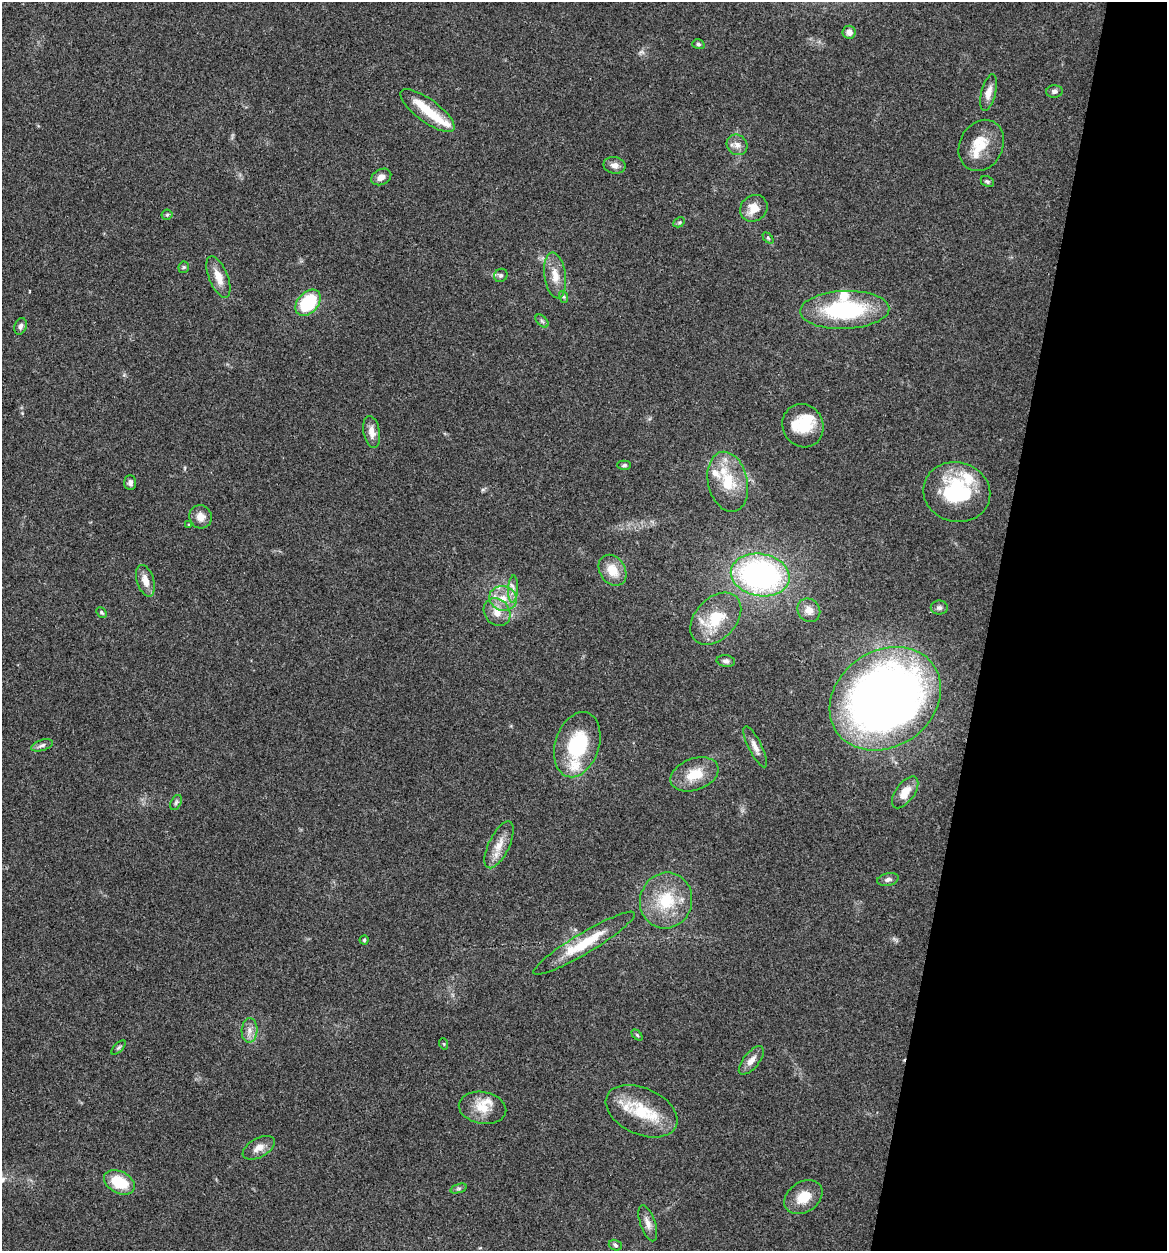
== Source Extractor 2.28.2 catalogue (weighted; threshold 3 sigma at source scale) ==
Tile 8 of 4 x 4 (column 4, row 2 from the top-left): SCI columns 3737-4901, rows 2502-3750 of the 5022 x 5005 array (HDU 1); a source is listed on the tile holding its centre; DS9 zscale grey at full resolution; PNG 1169 x 1253 px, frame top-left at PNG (2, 2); each listed source drawn as its Kron ellipse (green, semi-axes under 4 px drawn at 4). Shown black and unused: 15% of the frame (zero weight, under 3 of 4 exposures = <1% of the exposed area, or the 3 px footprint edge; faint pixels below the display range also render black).
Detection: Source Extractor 2.28.2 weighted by HDU 2 'WHT'; one run over the whole footprint, this tile lists its part. Background 0.0635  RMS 0.0051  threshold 0.023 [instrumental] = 3 sigma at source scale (4.5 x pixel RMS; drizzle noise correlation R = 1.50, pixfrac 1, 0.05/0.05 arcsec/px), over >= 5 px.
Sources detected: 80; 2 inside a brighter object's white glare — neither listed nor drawn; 11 inside a brighter listed object's ellipse — not listed separately; the other 67 listed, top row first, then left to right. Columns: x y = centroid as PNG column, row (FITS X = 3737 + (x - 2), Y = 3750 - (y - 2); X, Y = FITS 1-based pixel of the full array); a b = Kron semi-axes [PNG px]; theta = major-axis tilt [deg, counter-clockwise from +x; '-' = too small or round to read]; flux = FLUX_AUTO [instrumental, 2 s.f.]
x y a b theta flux
849 32 6 6 - 3
698 44 6 4 -17 0.97
1054 91 8 6 2 1.6
989 93 19 7 75 4.4
427 111 32 11 -36 13
737 145 11 10 - 3.1
981 145 27 21 62 12
615 165 11 8 -11 2.7
381 177 10 7 28 3.4
987 181 7 5 -27 0.91
754 208 14 12 39 6.7
167 215 5 5 - 0.81
679 222 6 4 29 0.78
768 238 6 4 -46 0.7
184 267 6 5 - 0.78
501 275 7 6 - 1.2
555 276 23 10 -82 7.3
218 277 22 9 -68 6.8
564 297 6 4 -71 0.77
308 303 15 10 48 30
845 310 44 19 2 52
542 321 8 4 -45 1.1
20 326 8 6 70 1.5
803 426 22 20 -61 15
372 432 16 8 -80 4.6
624 465 7 4 1 0.97
728 482 30 19 -77 18
130 483 7 6 - 1.7
957 492 34 30 -14 41
201 517 12 11 - 4.6
189 525 3 3 - 0.56
612 570 17 12 -56 8.6
760 575 29 21 -10 120
145 581 16 8 -72 5.1
513 589 13 5 87 2.7
503 598 14 12 -20 7.6
939 608 8 7 - 1.7
809 610 12 10 -49 4.1
102 612 6 4 -47 0.82
497 612 15 12 -53 6.1
716 619 30 20 47 19
726 661 9 5 -9 1.5
885 699 59 48 35 420
42 745 11 5 18 1.7
577 745 33 22 72 34
755 747 22 6 -63 3.7
695 774 25 15 20 12
905 792 18 9 55 6.9
176 802 8 5 64 1.2
499 845 25 10 64 7.3
888 879 11 6 13 1.8
666 901 28 26 70 23
364 940 4 4 - 0.61
584 943 59 10 31 21
249 1030 12 8 87 3.4
637 1035 6 4 -45 0.7
444 1044 6 3 -72 0.48
119 1047 9 4 45 0.88
751 1060 17 7 51 3.8
482 1108 24 16 -10 9.5
642 1111 38 23 -24 24
259 1148 18 9 28 4.6
119 1182 16 11 -27 16
459 1188 8 4 18 0.98
803 1197 21 15 34 10
648 1223 19 7 -71 3.6
615 1245 7 5 -19 1